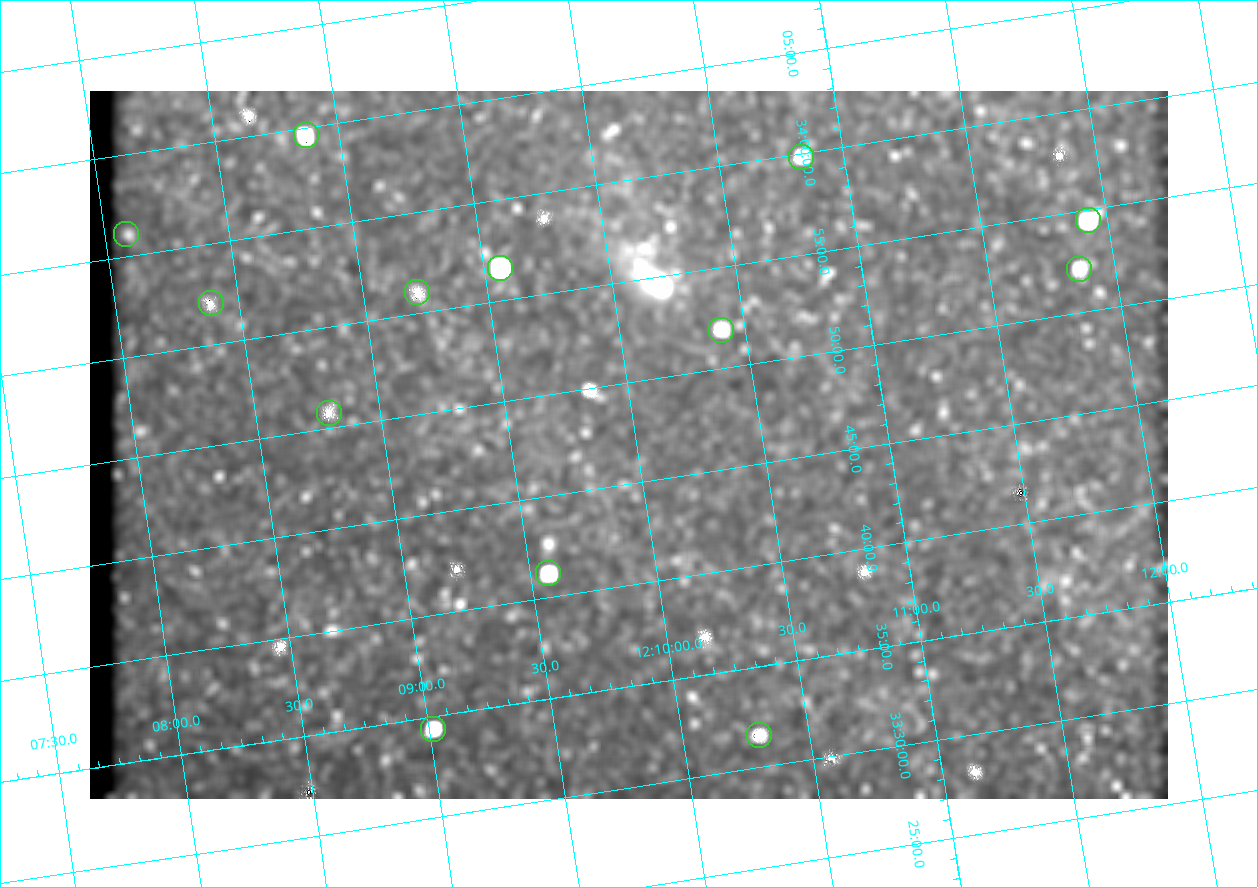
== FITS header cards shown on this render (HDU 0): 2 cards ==
NAXIS1  =                 1078
NAXIS2  =                  708

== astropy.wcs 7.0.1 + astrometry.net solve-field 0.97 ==
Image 1078 x 708 px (HDU 0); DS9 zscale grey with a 90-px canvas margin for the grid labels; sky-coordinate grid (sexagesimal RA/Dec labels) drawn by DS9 from the SOLVED WCS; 13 Tycho-2 reference stars matched to detected sources circled (green)
Header WCS: none
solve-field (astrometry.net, Tycho-2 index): SOLVED blind (the file carries no WCS)
Solved WCS: RA---TAN-SIP/DEC--TAN-SIP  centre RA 12:09:58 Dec +33:47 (182.49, +33.78 deg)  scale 3 arcsec/px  FOV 53.9' x 35.4'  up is +9 deg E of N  parity flipped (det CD > 0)
(file carries no celestial WCS; the grid is the blind solution)
Tycho-2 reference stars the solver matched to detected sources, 13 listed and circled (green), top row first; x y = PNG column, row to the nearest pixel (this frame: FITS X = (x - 90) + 1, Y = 708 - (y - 91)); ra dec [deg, ICRS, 3 dp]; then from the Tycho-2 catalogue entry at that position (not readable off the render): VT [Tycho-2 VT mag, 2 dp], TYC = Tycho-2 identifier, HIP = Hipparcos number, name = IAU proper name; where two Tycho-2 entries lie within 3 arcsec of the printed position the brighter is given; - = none
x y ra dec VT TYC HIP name
306 135 182.217 +34.078 10.97 2529-1713-1 - -
801 157 182.707 +33.997 11.63 2529-1841-1 - -
1088 220 182.981 +33.908 10.81 2529-1789-1 - -
126 234 182.022 +34.018 10.39 2529-1353-1 - -
500 268 182.392 +33.944 9.84 2529-1255-1 59276 -
1079 269 182.965 +33.869 12.02 2529-805-1 - -
417 292 182.305 +33.934 12.65 2529-1793-1 - -
211 303 182.097 +33.951 11.96 2529-1435-1 - -
721 330 182.601 +33.865 11.69 2529-1735-1 - -
329 413 182.198 +33.846 12.76 2529-1573-1 - -
548 573 182.392 +33.687 10.79 2527-1378-1 - -
433 729 182.255 +33.573 10.77 2527-1252-1 - -
759 735 182.576 +33.526 12.18 2527-1353-1 - -